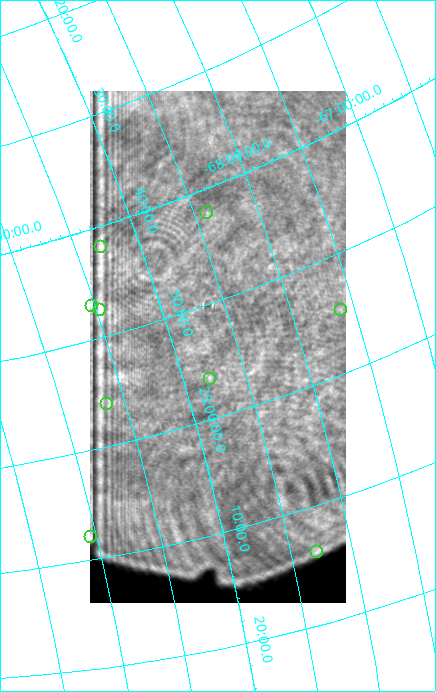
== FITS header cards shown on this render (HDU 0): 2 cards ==
NAXIS1  =                  256 / length of data axis 1
NAXIS2  =                  512 / length of data axis 2

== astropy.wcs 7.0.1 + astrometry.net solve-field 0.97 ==
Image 256 x 512 px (HDU 0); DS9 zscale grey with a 90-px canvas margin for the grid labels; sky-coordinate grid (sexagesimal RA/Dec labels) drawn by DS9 from the SOLVED WCS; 9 Tycho-2 reference stars matched to detected sources circled (green)
Header WCS: none
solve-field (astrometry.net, Tycho-2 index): SOLVED blind (the file carries no WCS)
Solved WCS: RA---TAN-SIP/DEC--TAN-SIP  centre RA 22:53:53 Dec -68:39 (343.47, -68.66 deg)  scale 29.5 arcsec/px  FOV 125.7' x 250.4'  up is -73 deg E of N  parity flipped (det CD > 0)
(file carries no celestial WCS; the grid is the blind solution)
Tycho-2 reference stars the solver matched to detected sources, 9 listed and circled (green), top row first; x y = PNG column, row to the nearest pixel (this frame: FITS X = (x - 90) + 1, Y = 512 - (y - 91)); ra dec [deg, ICRS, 3 dp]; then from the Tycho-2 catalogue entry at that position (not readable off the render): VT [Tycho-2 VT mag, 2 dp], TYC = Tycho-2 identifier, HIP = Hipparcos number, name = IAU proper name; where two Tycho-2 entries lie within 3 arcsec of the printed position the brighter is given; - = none
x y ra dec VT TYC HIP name
207 213 340.529 -68.399 7.98 9337-252-1 112080 -
101 247 340.461 -69.299 9.13 9337-2277-1 112061 -
92 306 341.722 -69.528 7.79 9337-2447-1 112468 -
100 310 341.885 -69.475 6.88 9337-1154-1 112525 -
341 310 343.666 -67.612 7.55 9337-838-1 113138 -
210 379 344.111 -68.784 7.90 9338-1246-1 113290 -
107 404 344.040 -69.643 8.67 9338-1046-1 - -
91 537 346.984 -70.040 8.67 9341-882-1 114226 -
317 552 348.470 -68.291 7.81 9338-2053-1 114678 -